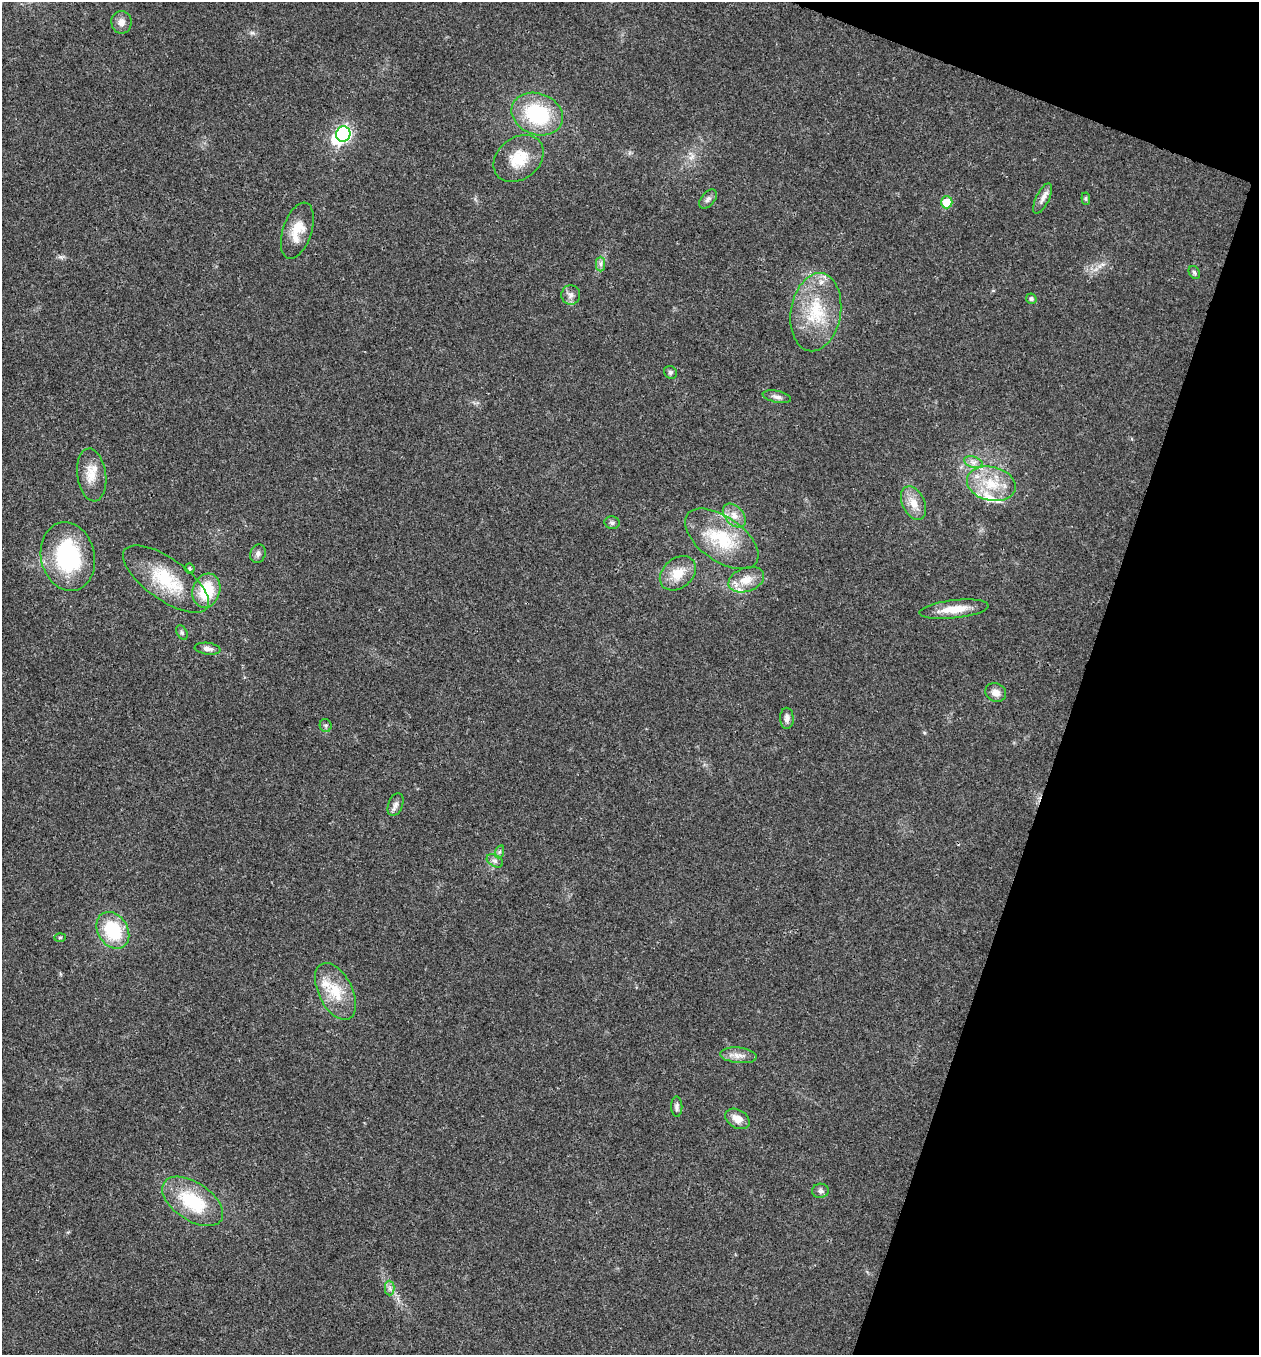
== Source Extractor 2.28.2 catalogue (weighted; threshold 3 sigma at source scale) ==
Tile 8 of 4 x 4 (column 4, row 2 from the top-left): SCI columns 4040-5296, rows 2707-4059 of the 5432 x 5417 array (HDU 1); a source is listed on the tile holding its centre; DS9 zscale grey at full resolution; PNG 1261 x 1357 px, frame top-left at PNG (2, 2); each listed source drawn as its Kron ellipse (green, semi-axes under 4 px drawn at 4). Shown black and unused: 17% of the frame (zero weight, under 3 of 4 exposures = <1% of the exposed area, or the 3 px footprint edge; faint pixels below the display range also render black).
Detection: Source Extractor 2.28.2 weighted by HDU 2 'WHT'; one run over the whole footprint, this tile lists its part. Background 0.0212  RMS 0.004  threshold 0.0179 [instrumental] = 3 sigma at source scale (4.5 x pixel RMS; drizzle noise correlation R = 1.50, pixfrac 1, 0.05/0.05 arcsec/px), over >= 5 px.
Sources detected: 53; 1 inside a brighter object's white glare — neither listed nor drawn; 4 inside a brighter listed object's ellipse — not listed separately; the other 48 listed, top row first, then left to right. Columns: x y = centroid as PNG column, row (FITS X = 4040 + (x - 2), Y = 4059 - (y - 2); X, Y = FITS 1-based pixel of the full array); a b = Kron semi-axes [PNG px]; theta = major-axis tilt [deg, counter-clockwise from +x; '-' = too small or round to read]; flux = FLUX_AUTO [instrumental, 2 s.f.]
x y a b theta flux
121 22 11 10 - 2.7
537 114 26 20 -21 30
343 134 8 7 - 80
519 159 27 21 38 12
708 199 11 6 49 1.5
1043 199 16 6 64 2.4
1086 199 6 4 -84 0.56
947 202 6 5 - 8.4
297 231 29 14 71 8.2
601 264 7 4 -90 1
1194 272 7 5 -59 0.83
571 295 9 9 - 2.1
1031 299 5 5 - 1.1
816 312 39 25 80 23
670 372 7 6 - 0.87
777 397 14 5 -12 1.8
973 462 9 5 -18 1.7
92 475 26 14 -82 7.3
991 484 25 17 -13 13
914 503 18 11 -64 5.1
734 516 14 9 -47 3.7
612 523 7 6 - 1.1
722 539 42 22 -35 22
258 554 9 7 66 1.5
68 557 35 27 -77 41
190 568 5 5 - 0.56
678 573 20 15 40 7.8
166 579 50 20 -35 22
746 580 18 12 20 6.2
206 591 17 13 71 15
954 609 35 9 6 8.1
182 633 8 5 -62 0.8
207 649 13 6 -7 1.7
996 692 10 9 - 3.1
787 718 11 7 -90 1.7
326 725 6 6 - 0.78
396 804 12 7 68 1.7
499 852 6 4 70 0.8
495 861 9 5 -30 1.3
113 930 20 15 -58 21
60 937 6 4 2 0.52
335 991 31 17 -63 12
738 1055 18 7 -7 3.2
677 1107 10 5 -89 1.3
737 1119 13 9 -30 4
820 1191 8 7 - 1.2
193 1201 34 19 -33 23
390 1288 7 5 -89 1.2
Unlisted compact peaks at least as high as the median listed source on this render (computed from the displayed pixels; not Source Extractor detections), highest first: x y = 61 257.